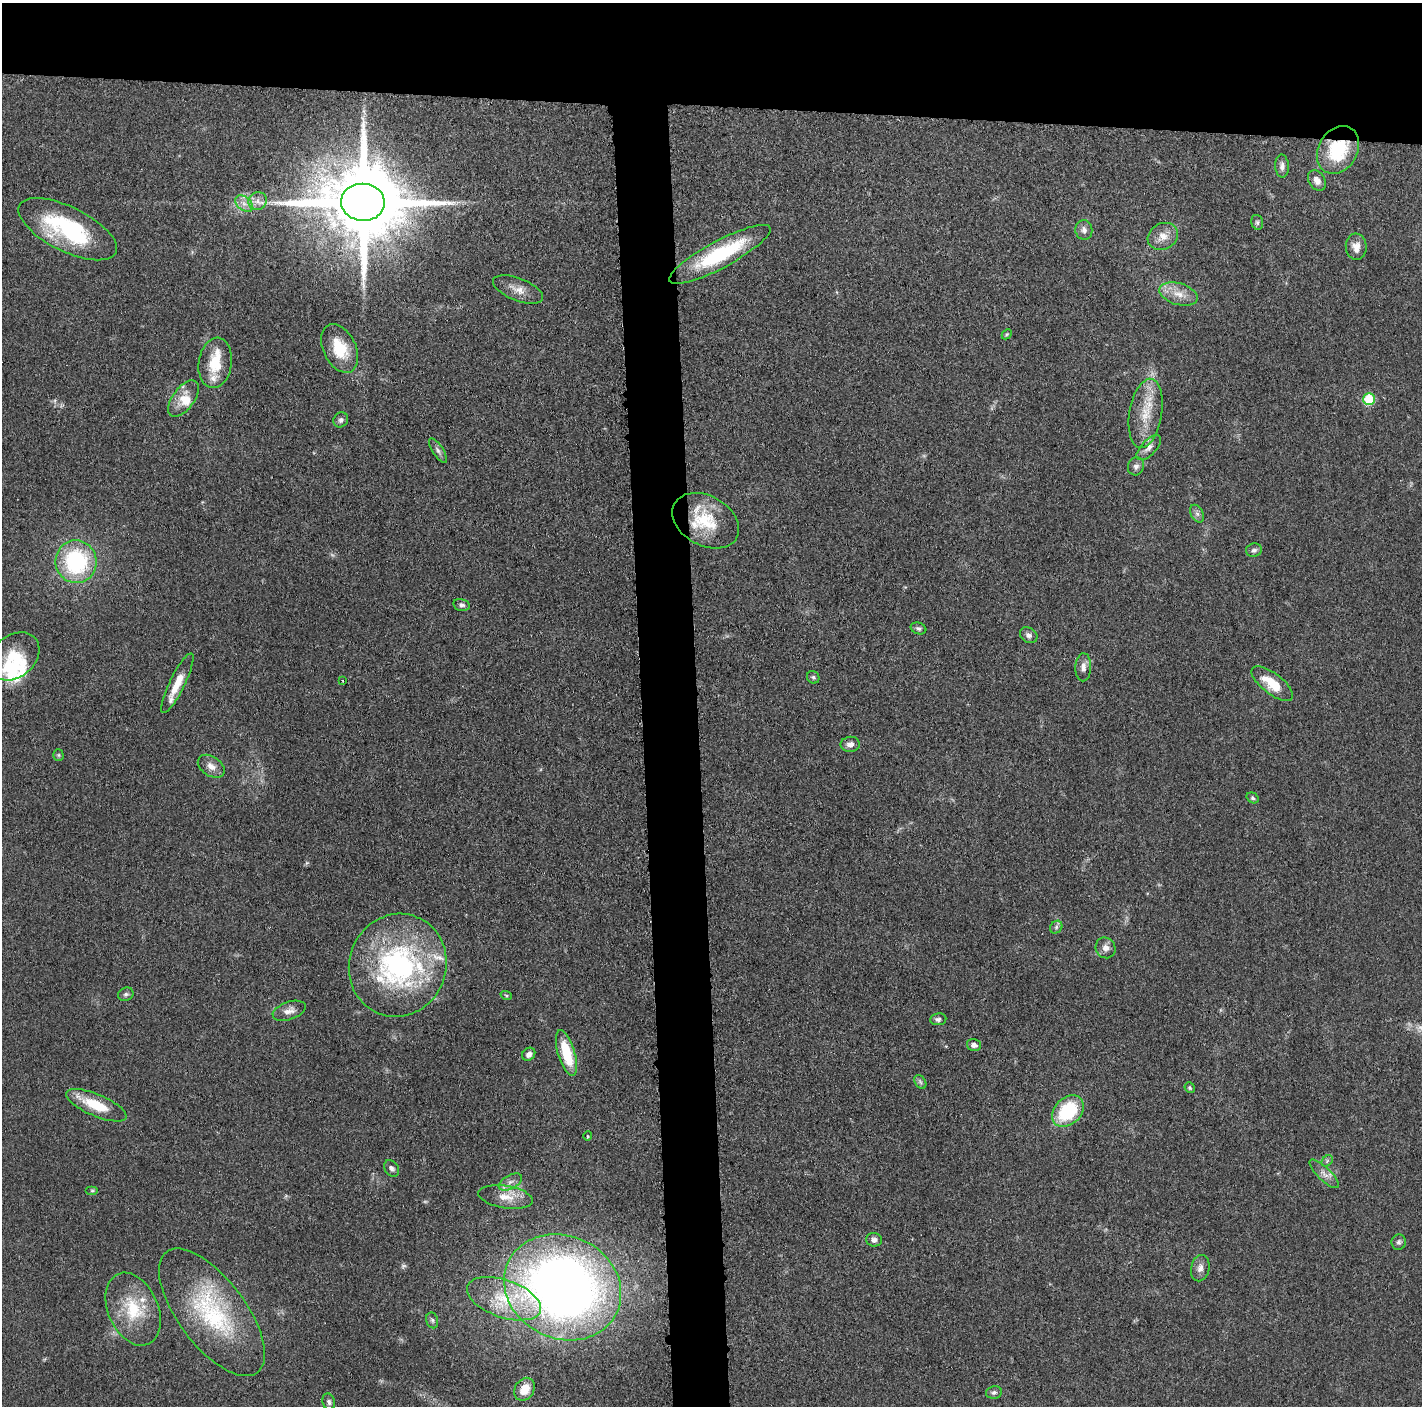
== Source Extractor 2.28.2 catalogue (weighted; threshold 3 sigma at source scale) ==
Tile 2 of 3 x 3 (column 2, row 1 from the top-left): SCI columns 1427-2846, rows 2827-4230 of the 4272 x 4250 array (HDU 1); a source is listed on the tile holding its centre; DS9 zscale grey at full resolution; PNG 1424 x 1408 px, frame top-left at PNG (2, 3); each listed source drawn as its Kron ellipse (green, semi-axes under 4 px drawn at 4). Shown black and unused: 11% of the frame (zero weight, under 3 of 5 exposures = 1% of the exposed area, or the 3 px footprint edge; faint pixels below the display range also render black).
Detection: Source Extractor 2.28.2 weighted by HDU 2 'WHT'; one run over the whole footprint, this tile lists its part. Background 0.0482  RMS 0.0054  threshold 0.0243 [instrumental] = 3 sigma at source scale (4.5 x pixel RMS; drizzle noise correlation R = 1.50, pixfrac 1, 0.05/0.05 arcsec/px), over >= 5 px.
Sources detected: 87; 1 too faint to see at this stretch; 1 inside a brighter object's white glare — neither listed nor drawn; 12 inside a brighter listed object's ellipse — not listed separately; the other 73 listed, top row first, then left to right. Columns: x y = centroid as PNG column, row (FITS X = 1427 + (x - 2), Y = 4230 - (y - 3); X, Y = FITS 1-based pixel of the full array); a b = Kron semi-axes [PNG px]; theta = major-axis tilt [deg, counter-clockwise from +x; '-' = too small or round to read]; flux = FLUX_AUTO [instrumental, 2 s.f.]
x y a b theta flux
1338 150 25 19 59 32
1282 166 11 7 -87 2.7
1317 180 11 8 -59 3.9
258 201 9 8 - 3.6
363 202 22 18 -5 8800
244 204 10 6 -38 3.3
1257 222 8 5 -75 1.3
68 229 54 22 -26 58
1084 230 10 8 -84 2.8
1163 236 15 13 26 6.7
1356 247 13 10 -85 4.5
720 254 57 13 28 46
518 289 26 11 -21 6.5
1179 294 19 10 -16 7.7
1007 334 6 4 45 0.72
340 348 26 16 -64 19
215 363 25 16 82 16
183 398 21 11 53 8.1
1369 399 6 6 - 34
1146 413 35 16 81 17
341 420 8 7 - 1.9
1149 448 16 7 46 3.3
438 450 14 5 -57 2.1
1136 466 9 8 - 2.3
1197 514 9 6 -62 2
706 521 35 25 -29 25
1254 550 8 6 13 1.7
76 562 21 20 - 57
461 605 8 6 -12 1.6
918 628 8 5 -18 1.3
1029 635 9 7 -35 2.4
14 656 28 21 41 19
1083 667 14 8 88 3.3
813 677 6 6 - 1.1
342 680 3 2 - 0.56
177 683 33 7 64 12
1272 684 25 10 -38 14
850 744 10 7 6 2.9
58 755 5 5 - 0.81
211 766 15 9 -35 4.5
1253 798 6 5 - 1.1
1056 927 7 5 48 1.4
1106 948 10 9 - 3.3
398 965 52 48 68 110
126 994 8 6 23 1.4
506 995 6 3 -19 0.69
289 1011 17 9 19 4.1
938 1019 8 6 8 1.7
974 1045 7 6 - 2.4
566 1053 24 8 -73 21
529 1054 7 6 - 2.9
920 1082 7 5 -59 1.2
1190 1088 5 5 - 1
96 1105 32 11 -23 18
1068 1111 18 13 44 36
588 1136 4 4 - 0.6
1327 1161 6 5 - 0.94
392 1168 9 6 -52 1.8
1324 1174 19 6 -44 3.9
510 1182 13 7 28 3
92 1191 6 4 0 0.8
506 1197 27 11 -9 8.9
874 1240 8 7 - 2.3
1399 1242 8 7 - 1.6
1200 1268 13 9 77 3.4
563 1287 60 51 -26 500
504 1299 38 18 -19 27
133 1309 38 25 -66 27
212 1312 75 33 -53 64
432 1320 8 6 -75 1.4
525 1389 12 9 56 9.5
994 1392 8 6 12 1.4
329 1402 8 6 -73 1.7
Overlapping masked pixels (flux is a lower limit): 1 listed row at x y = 1338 150